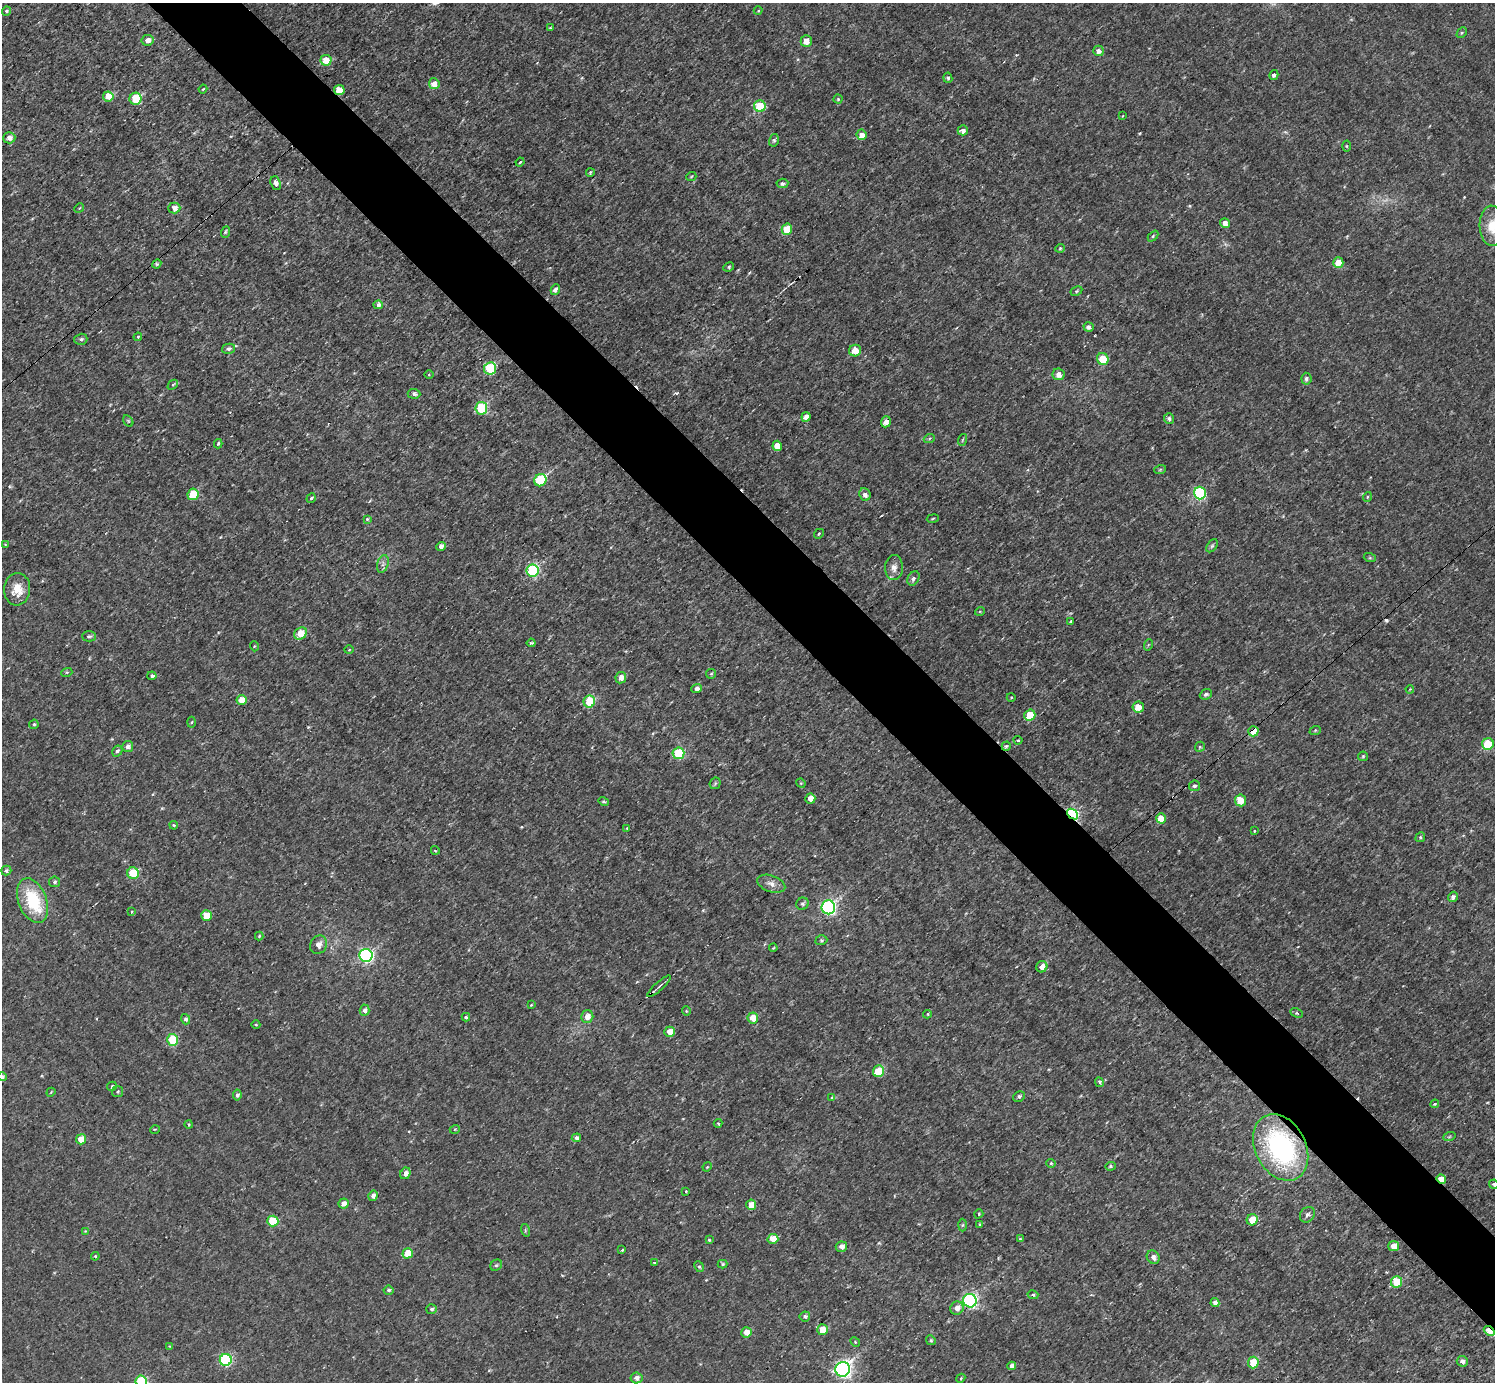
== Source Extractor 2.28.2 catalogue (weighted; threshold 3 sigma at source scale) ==
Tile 6 of 4 x 4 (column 2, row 2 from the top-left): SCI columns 1499-2991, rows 2920-4299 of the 5983 x 5981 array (HDU 1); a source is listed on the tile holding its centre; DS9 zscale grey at full resolution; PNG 1497 x 1384 px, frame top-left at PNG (2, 3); each listed source drawn as its Kron ellipse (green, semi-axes under 4 px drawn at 4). Shown black and unused: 6% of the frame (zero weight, under 3 of 4 exposures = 1% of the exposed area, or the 3 px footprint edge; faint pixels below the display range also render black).
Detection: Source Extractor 2.28.2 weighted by HDU 2 'WHT'; one run over the whole footprint, this tile lists its part. Background 0.0567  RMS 0.062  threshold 0.28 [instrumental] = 3 sigma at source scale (4.5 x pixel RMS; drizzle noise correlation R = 1.50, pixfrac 1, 0.05/0.05 arcsec/px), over >= 5 px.
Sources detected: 232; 1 too faint to see at this stretch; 2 cosmic-ray / hot-pixel residue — neither listed nor drawn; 2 inside a brighter listed object's ellipse — not listed separately; the other 227 listed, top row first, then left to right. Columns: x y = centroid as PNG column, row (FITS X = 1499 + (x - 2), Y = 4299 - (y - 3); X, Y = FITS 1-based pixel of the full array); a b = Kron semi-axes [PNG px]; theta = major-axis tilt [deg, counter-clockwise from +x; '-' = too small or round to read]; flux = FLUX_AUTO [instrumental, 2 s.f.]
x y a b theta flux
6 11 5 4 - 13
758 11 4 4 - 6.4
550 28 4 3 - 6.7
1462 33 6 4 45 7.7
147 40 6 5 - 39
806 41 6 5 - 58
1098 51 5 5 - 25
326 60 5 5 - 110
1274 75 5 4 - 20
948 78 5 4 - 13
434 84 5 5 - 65
203 89 4 3 - 6
339 90 5 5 - 97
108 96 5 5 - 120
136 99 6 6 - 260
838 99 4 4 - 7.5
760 106 6 5 - 230
1122 116 3 2 - 3.7
963 130 5 5 - 32
862 135 5 5 - 57
9 138 6 5 - 33
774 140 6 5 - 13
1347 146 5 3 - 7
520 162 4 3 - 5.2
590 172 4 3 - 7.4
691 177 5 3 - 5.8
276 183 7 5 -69 25
782 183 6 4 5 21
79 208 5 4 - 6.5
174 208 6 5 - 40
1225 223 5 4 - 41
1492 226 20 12 -89 120
787 229 5 5 - 130
226 232 6 3 69 8.4
1153 236 6 4 47 8.4
1060 248 4 4 - 7.8
1338 263 5 5 - 91
157 264 4 4 - 7.4
729 267 5 4 - 9.7
555 289 5 4 - 27
1076 291 6 4 28 8.3
378 305 5 4 - 25
1089 327 5 5 - 20
138 337 4 4 - 7.1
81 339 6 5 - 20
228 349 6 5 - 17
855 351 6 5 - 80
1103 359 6 5 - 140
490 368 6 6 - 410
1059 374 6 6 - 38
429 375 5 3 - 5.8
1306 379 6 5 - 20
173 385 6 3 43 8.6
414 394 6 5 - 19
481 408 6 6 - 430
806 417 5 4 - 55
1169 419 5 5 - 16
128 421 6 4 -60 7.3
886 422 5 5 - 39
929 439 6 4 21 9.1
962 440 6 3 70 6.6
218 444 5 3 - 7.7
777 446 5 4 - 85
1160 470 6 4 20 7.3
540 480 6 6 - 470
1200 493 6 6 - 630
193 494 6 5 - 190
865 494 6 5 - 32
1367 497 5 3 - 5.1
311 498 5 4 - 11
367 519 4 3 - 9.1
933 519 6 3 10 6.4
819 534 5 4 - 8.6
5 544 3 3 - 4.4
441 546 5 4 - 29
1212 546 7 4 54 11
1370 558 6 4 -18 8.1
383 564 9 5 74 22
894 568 12 9 88 42
532 570 6 6 - 770
913 578 8 5 61 19
17 589 16 13 85 96
980 611 5 3 - 5.5
1071 621 4 3 - 14
300 633 7 5 47 120
89 636 7 5 1 11
531 643 4 3 - 8.4
1148 645 6 3 71 6.2
254 646 5 3 - 5.7
349 650 4 3 - 5.2
67 672 5 3 - 7.5
711 674 5 5 - 8.6
152 676 4 4 - 14
621 678 6 5 - 40
696 688 5 4 - 24
1410 689 4 3 - 4.5
1206 694 6 5 - 16
1011 697 4 3 - 5.3
242 700 5 5 - 76
589 702 6 6 - 210
1138 707 6 5 - 75
1030 715 5 5 - 150
192 722 5 3 - 7.2
34 724 5 4 - 12
1253 731 5 5 - 130
1315 731 6 3 20 6.7
1018 740 4 3 - 9.3
1488 744 6 5 - 270
128 746 5 5 - 25
1006 746 5 4 - 12
1200 747 5 4 - 9.1
117 751 6 4 59 16
678 753 6 6 - 370
1363 756 5 4 - 7.3
715 783 6 5 - 9.8
801 783 5 4 - 7.8
1195 786 5 5 - 14
810 799 5 5 - 50
1240 800 6 5 - 100
604 802 5 4 - 10
1072 814 6 4 -40 1300
1161 818 5 5 - 99
174 825 4 3 - 8.5
627 828 3 3 - 7.1
1254 831 3 2 - 5.4
1420 837 5 4 - 8.3
435 850 4 2 - 5.2
6 871 5 4 - 15
133 873 6 6 - 210
55 882 5 5 - 13
771 884 14 8 -19 40
1453 897 5 5 - 22
33 901 23 14 -69 320
802 904 6 6 - 18
828 907 7 6 - 1500
131 912 4 3 - 6.9
206 915 5 5 - 110
259 936 4 4 - 6.7
821 940 6 4 19 9.2
318 945 9 8 - 38
773 948 4 3 - 4.9
366 955 6 6 - 1200
1042 967 6 5 - 43
659 986 15 3 42 16
531 1005 4 3 - 4.7
365 1010 6 5 - 22
686 1011 4 4 - 7.2
1297 1013 6 3 -26 10
927 1014 4 4 - 8
466 1017 4 3 - 9.4
587 1017 6 6 - 54
753 1018 5 5 - 110
186 1019 5 4 - 18
256 1025 4 3 - 5
670 1032 5 5 - 72
173 1040 6 5 - 240
878 1071 6 5 - 190
2 1077 5 4 - 18
1099 1082 5 4 - 14
112 1086 5 4 - 12
51 1092 4 3 - 5.3
118 1092 5 5 - 12
237 1095 5 4 - 16
1019 1096 6 5 - 16
832 1098 4 3 - 5.6
1435 1104 4 3 - 6.7
718 1123 4 4 - 7
189 1124 4 4 - 8.5
155 1129 5 3 - 4.8
455 1129 5 3 - 6
1449 1137 6 4 19 8.5
576 1138 5 4 - 25
81 1139 5 5 - 88
1281 1147 35 25 -63 1000
1051 1163 4 4 - 6.8
1110 1166 5 4 - 10
707 1167 5 4 - 5.8
405 1173 6 5 - 31
1441 1179 5 4 - 93
1494 1184 5 4 - 9.9
686 1191 3 3 - 5.6
373 1196 5 4 - 25
344 1204 5 5 - 40
751 1205 5 5 - 84
979 1214 5 4 - 6.6
1307 1215 8 7 - 22
1252 1220 5 5 - 120
273 1221 5 5 - 240
962 1225 6 4 88 9
980 1225 4 3 - 9.5
525 1230 6 4 -73 8.2
85 1231 3 3 - 4.7
1020 1238 4 4 - 9.6
773 1239 5 5 - 100
709 1240 4 4 - 7.5
1394 1246 5 5 - 70
841 1247 6 5 - 32
622 1250 3 3 - 21
408 1253 5 5 - 130
95 1256 4 4 - 7.6
1153 1257 7 6 - 35
654 1263 4 3 - 9.8
722 1264 5 4 - 10
496 1265 6 5 - 11
699 1267 5 4 - 9.4
1397 1282 5 5 - 180
389 1290 5 4 - 13
1033 1295 5 4 - 9.3
970 1301 7 6 - 1300
1215 1303 4 4 - 27
957 1308 7 6 - 39
431 1309 5 5 - 13
805 1316 5 5 - 14
822 1330 5 5 - 96
1489 1331 6 3 -41 69
746 1332 5 5 - 68
931 1340 5 4 - 7.7
855 1342 5 4 - 8
169 1346 4 3 - 4.1
226 1360 6 6 - 640
1462 1361 6 5 - 22
1253 1363 6 5 - 150
1012 1366 4 4 - 28
843 1369 7 7 - 2200
637 1378 6 5 - 27
961 1378 5 3 - 7
141 1381 5 5 - 380
Overlapping masked pixels (flux is a lower limit): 7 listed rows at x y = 339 90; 1253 731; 1006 746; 1072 814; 1281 1147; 1441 1179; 1489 1331
Isophote crosses this tile's border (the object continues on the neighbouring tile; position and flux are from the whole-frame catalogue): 4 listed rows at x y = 1492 226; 2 1077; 1494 1184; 141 1381